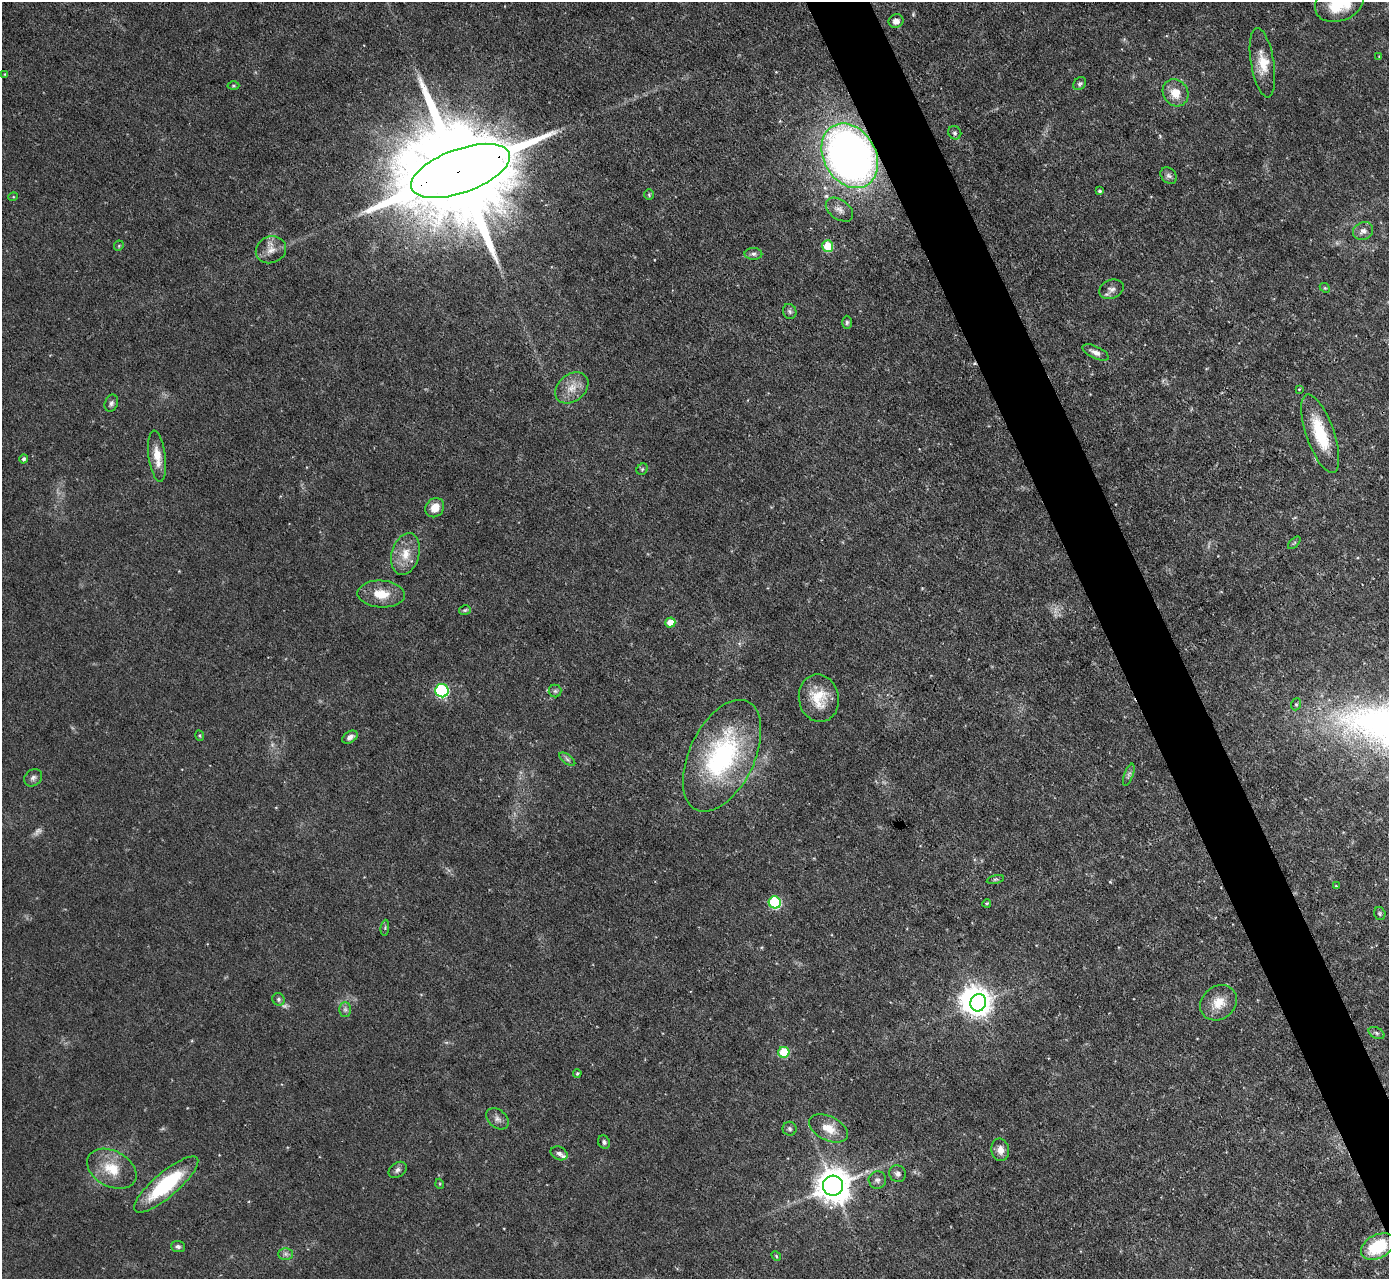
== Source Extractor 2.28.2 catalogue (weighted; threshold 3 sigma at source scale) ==
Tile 6 of 4 x 4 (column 2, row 2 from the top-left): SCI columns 1389-2775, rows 2703-3979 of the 5551 x 5536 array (HDU 1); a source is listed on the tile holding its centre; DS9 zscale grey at full resolution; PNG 1391 x 1281 px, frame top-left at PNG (2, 2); each listed source drawn as its Kron ellipse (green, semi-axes under 4 px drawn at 4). Shown black and unused: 4% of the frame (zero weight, under 3 of 4 exposures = <1% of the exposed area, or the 3 px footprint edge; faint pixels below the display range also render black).
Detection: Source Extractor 2.28.2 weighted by HDU 2 'WHT'; one run over the whole footprint, this tile lists its part. Background 0.0852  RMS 0.0051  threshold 0.0229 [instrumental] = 3 sigma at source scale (4.5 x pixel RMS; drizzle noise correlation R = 1.50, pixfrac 1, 0.05/0.05 arcsec/px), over >= 5 px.
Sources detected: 87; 4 too faint to see at this stretch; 1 inside a brighter object's white glare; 1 cosmic-ray / hot-pixel residue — neither listed nor drawn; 2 inside a brighter listed object's ellipse — not listed separately; the other 79 listed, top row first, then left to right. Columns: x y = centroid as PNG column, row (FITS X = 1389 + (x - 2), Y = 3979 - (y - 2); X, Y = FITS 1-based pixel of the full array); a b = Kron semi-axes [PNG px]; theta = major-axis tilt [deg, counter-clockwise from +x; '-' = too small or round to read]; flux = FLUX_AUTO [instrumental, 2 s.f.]
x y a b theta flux
1339 3 25 18 21 26
896 21 7 6 - 2.7
1379 57 4 3 - 0.38
1262 63 35 11 -81 11
5 74 4 4 - 0.47
1080 84 7 5 46 1.1
233 86 6 3 0 0.58
1175 93 14 12 -55 8
955 133 7 6 - 1.4
850 156 34 26 -60 360
460 171 52 22 20 21000
1169 176 9 7 -44 1.9
1100 191 4 3 - 0.8
649 195 5 4 - 0.68
13 197 5 3 - 0.49
839 210 15 9 -36 3.7
1363 231 10 8 25 2.9
119 246 5 4 - 0.64
828 246 6 5 - 21
271 250 15 13 21 5.4
753 254 9 6 0 1.6
1325 288 5 4 - 0.65
1111 289 12 9 21 2.8
790 311 8 6 -68 1.3
847 322 7 5 90 1
1096 352 14 6 -25 3.1
572 388 18 13 40 7.3
1299 389 4 4 - 0.43
111 403 9 6 70 1.6
1320 434 41 14 -71 25
157 456 26 8 -83 8.2
24 459 5 4 - 1.2
642 469 6 5 - 0.8
435 508 10 9 - 6.6
1294 543 8 4 45 0.71
405 554 21 13 75 9.4
381 594 24 13 -4 10
465 610 6 4 15 0.74
670 622 5 5 - 7.6
442 691 7 6 - 66
555 691 6 6 - 1.1
819 698 24 20 -79 14
1296 704 6 5 - 0.86
200 736 5 3 - 0.52
350 737 8 5 33 2.1
722 756 60 32 64 87
567 759 9 4 -36 1.3
1129 775 11 4 70 1.5
33 778 10 8 39 1.9
995 879 8 3 13 0.84
1336 886 4 3 - 0.5
775 902 6 6 - 52
987 903 4 4 - 0.72
1380 913 6 5 - 0.9
385 928 8 3 85 0.83
278 999 6 6 - 1.3
978 1003 9 7 69 470
1219 1003 19 16 39 9.6
345 1009 7 6 - 1.4
1376 1033 8 5 -28 1.2
784 1052 5 5 - 23
577 1073 4 3 - 0.69
497 1119 12 9 -39 2.7
829 1128 21 12 -26 8.2
789 1129 7 7 - 1.3
604 1142 7 5 -58 1.4
1000 1150 11 9 -79 3.8
559 1153 9 6 -25 1.9
112 1169 26 18 -28 14
398 1170 10 7 35 1.8
898 1174 9 8 - 2.2
877 1180 8 8 - 2
166 1184 41 12 40 40
440 1184 5 3 - 0.5
833 1186 10 10 - 1100
178 1246 7 5 -4 1.3
1378 1247 18 11 28 23
285 1254 7 6 - 1.6
776 1256 5 4 - 0.62
Overlapping masked pixels (flux is a lower limit): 3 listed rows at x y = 850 156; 460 171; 978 1003
Isophote crosses this tile's border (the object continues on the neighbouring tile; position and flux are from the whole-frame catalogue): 1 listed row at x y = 1339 3